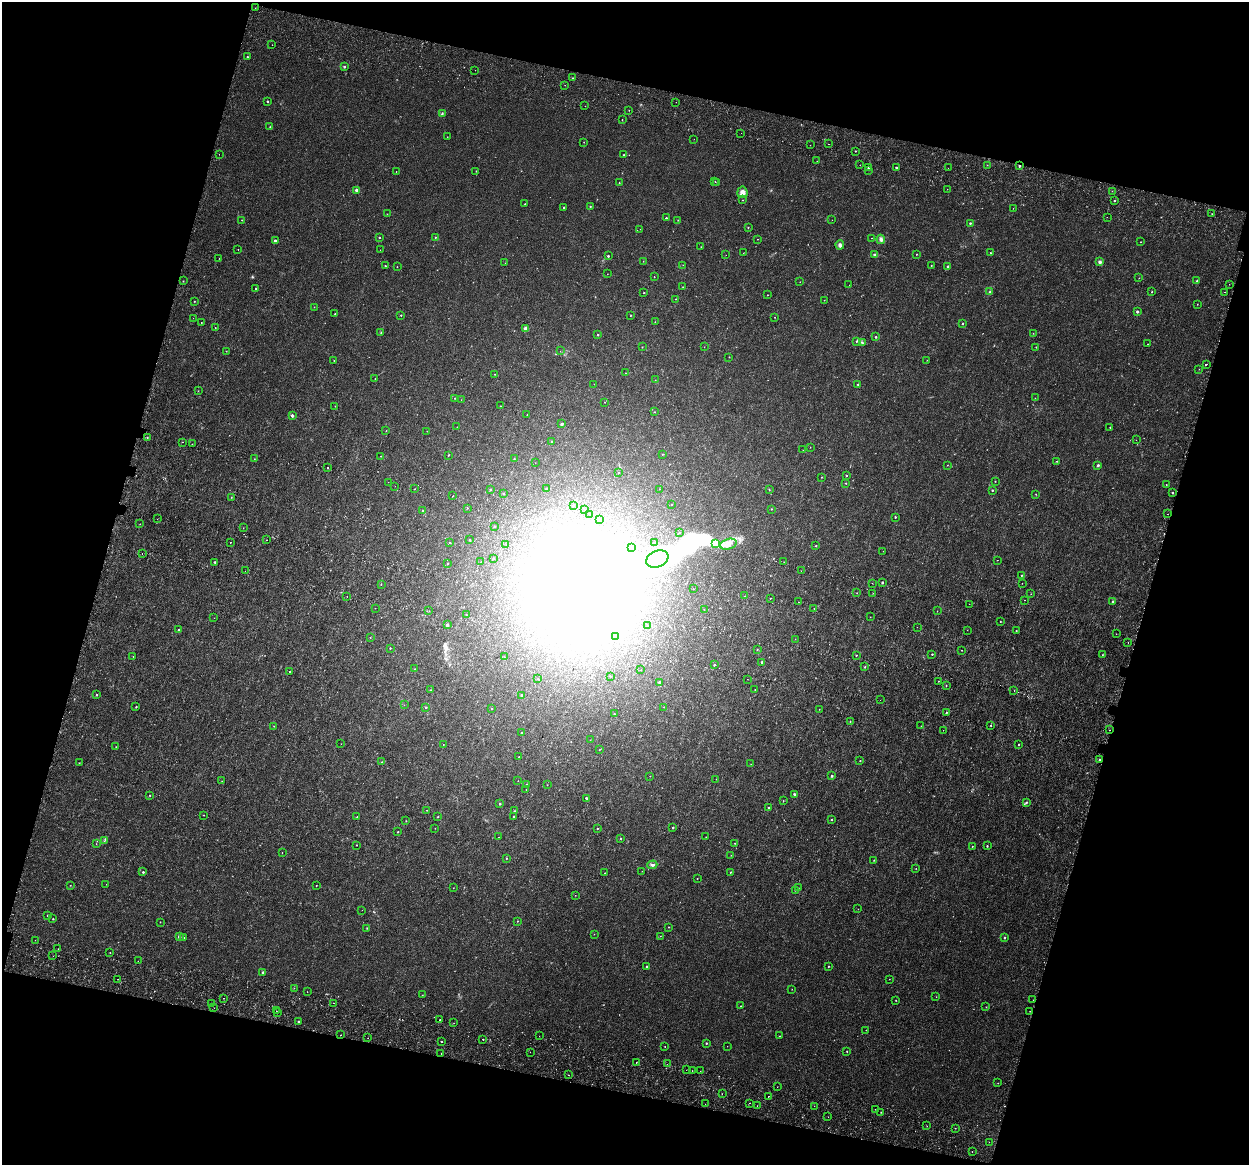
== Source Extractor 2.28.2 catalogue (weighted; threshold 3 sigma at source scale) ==
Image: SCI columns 176-5162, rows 599-5247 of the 5331 x 5784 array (HDU 1 of 3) = the unmasked area's bounding box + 8 px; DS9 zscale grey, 4 x 4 block average (1 PNG px = mean of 4 x 4 image px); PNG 1251 x 1167 px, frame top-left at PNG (2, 2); each listed source drawn as its Kron ellipse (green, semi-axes under 4 px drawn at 4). Shown black and unused: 31% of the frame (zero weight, under 3 of 4 exposures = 17% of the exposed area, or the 3 px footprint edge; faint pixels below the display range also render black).
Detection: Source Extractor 2.28.2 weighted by HDU 2 'WHT'. Background 3.85e-04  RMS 0.0013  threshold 0.00571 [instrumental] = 3 sigma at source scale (4.5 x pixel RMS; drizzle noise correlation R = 1.50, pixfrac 1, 0.0396/0.0396 arcsec/px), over >= 5 px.
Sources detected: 491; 18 too faint to see at this stretch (4 x 4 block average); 21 inside a brighter object's white glare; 9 cosmic-ray / hot-pixel residue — neither listed nor drawn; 1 inside a brighter listed object's ellipse — not listed separately; the other 442 listed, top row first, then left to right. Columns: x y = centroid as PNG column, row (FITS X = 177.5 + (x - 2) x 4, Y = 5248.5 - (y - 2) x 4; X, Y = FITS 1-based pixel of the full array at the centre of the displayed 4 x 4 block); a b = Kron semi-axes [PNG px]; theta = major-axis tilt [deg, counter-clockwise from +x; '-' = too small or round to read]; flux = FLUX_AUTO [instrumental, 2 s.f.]
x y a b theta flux
255 8 2 2 - 0.36
272 45 2 2 - 0.22
247 57 2 2 - 0.46
344 67 2 2 - 0.78
475 70 2 2 - 0.14
572 78 2 2 - 0.55
565 85 2 2 - 0.51
267 101 2 2 - 0.91
676 102 2 2 - 0.2
585 106 2 2 - 0.13
629 110 2 2 - 0.2
442 113 3 2 - 0.75
622 120 2 2 - 0.28
270 126 2 2 - 0.33
741 133 2 2 - 0.17
447 137 2 2 - 0.17
694 139 2 2 - 0.11
584 142 2 2 - 0.21
828 144 2 2 - 0.27
810 145 2 2 - 0.16
855 151 2 2 - 0.47
219 154 2 2 - 0.21
623 155 2 2 - 0.41
817 161 2 2 - 0.71
860 165 2 2 - 0.39
987 165 2 2 - 0.18
1019 166 2 2 - 2.5
869 167 2 2 - 0.67
896 167 2 2 - 1.3
948 168 2 2 - 0.19
868 170 2 2 - 0.22
396 171 2 2 - 0.18
476 171 2 2 - 0.3
715 181 2 2 - 0.31
717 182 2 2 - 0.24
619 183 2 2 - 0.24
947 189 2 2 - 0.12
356 190 2 2 - 2.8
1112 191 2 2 - 0.45
742 192 5 5 - 4.2
743 200 2 2 - 0.23
1114 201 2 2 - 0.57
525 204 2 2 - 0.31
590 206 2 2 - 0.61
564 208 2 2 - 0.63
1013 208 2 2 - 0.17
387 214 2 2 - 0.25
1212 214 2 2 - 0.24
1107 217 2 2 - 0.11
666 218 2 2 - 0.75
242 220 2 2 - 0.29
678 220 2 2 - 0.22
832 220 2 2 - 0.18
970 223 2 2 - 0.92
748 227 2 2 - 0.41
640 229 2 2 - 0.16
379 237 2 2 - 0.75
435 237 2 2 - 0.45
871 238 2 2 - 0.17
758 239 2 2 - 0.21
881 239 5 4 - 1.9
275 241 2 2 - 1.5
1141 242 2 2 - 0.22
840 245 4 4 - 1.9
701 247 2 2 - 0.26
238 249 2 2 - 0.18
380 250 2 2 - 0.095
743 253 2 2 - 0.19
990 253 2 2 - 0.47
916 254 2 2 - 0.28
726 255 2 2 - 0.099
874 255 3 2 - 1.3
608 256 2 2 - 0.88
219 258 2 2 - 0.18
643 261 2 2 - 0.16
1099 262 2 2 - 2.4
505 263 2 2 - 0.16
683 265 2 2 - 0.11
931 265 2 2 - 0.36
385 266 2 2 - 0.48
947 266 2 2 - 0.93
397 267 2 2 - 0.25
607 274 2 2 - 0.12
654 277 2 2 - 0.34
1139 278 2 2 - 0.22
183 281 2 2 - 0.37
1197 281 2 2 - 0.58
800 282 2 2 - 0.18
1229 284 2 2 - 0.16
849 285 2 2 - 0.098
683 287 2 2 - 0.3
256 288 2 2 - 0.52
989 292 2 2 - 0.56
1152 292 2 2 - 0.48
1225 292 2 2 - 0.62
644 293 2 2 - 0.41
768 295 2 2 - 0.22
676 299 2 2 - 0.26
824 300 2 2 - 0.22
194 301 2 2 - 0.38
1197 304 2 2 - 0.22
314 307 2 2 - 0.22
1137 312 2 2 - 1.3
335 314 2 2 - 0.43
401 315 2 2 - 0.53
630 316 2 2 - 0.27
775 317 2 2 - 0.24
193 318 2 2 - 0.11
655 322 2 2 - 0.18
201 323 2 2 - 0.29
963 324 2 2 - 0.79
215 328 2 2 - 0.27
526 329 4 4 - 2.8
381 333 2 2 - 0.59
1033 333 2 2 - 0.22
598 335 2 2 - 0.77
876 337 2 2 - 0.82
857 342 2 2 - 0.36
862 343 4 2 - 0.89
1148 344 2 2 - 0.29
642 347 2 2 - 0.3
704 347 2 2 - 0.22
1036 347 2 2 - 0.31
226 351 2 2 - 0.27
560 351 2 2 - 0.14
729 357 2 2 - 0.31
334 360 2 2 - 0.34
927 360 2 2 - 0.16
1206 364 2 2 - 1.8
1199 369 2 2 - 0.15
625 373 2 2 - 0.18
495 374 2 2 - 0.28
375 379 2 2 - 0.31
655 380 2 2 - 0.35
594 384 2 2 - 0.17
858 384 2 2 - 0.48
198 391 2 2 - 0.22
454 398 2 2 - 0.37
1035 398 2 2 - 0.21
461 400 2 2 - 0.17
604 402 2 2 - 0.2
335 406 2 2 - 0.23
500 406 2 2 - 0.38
654 412 2 2 - 0.22
527 415 2 2 - 0.25
292 416 3 2 - 1.6
562 424 2 2 - 2
457 427 2 2 - 0.2
1110 427 2 2 - 0.36
386 431 2 2 - 0.26
427 431 2 2 - 0.17
147 438 2 2 - 0.42
1136 440 2 2 - 0.22
182 442 2 2 - 0.67
552 442 2 2 - 0.48
192 444 2 2 - 0.21
810 447 2 2 - 0.24
803 450 2 2 - 0.12
663 454 2 2 - 0.29
449 455 2 2 - 0.58
381 456 2 2 - 0.19
254 459 2 2 - 0.19
514 459 2 2 - 0.47
1057 461 2 2 - 0.34
535 463 2 2 - 0.14
947 465 2 2 - 0.2
1098 465 2 2 - 1.2
327 468 2 2 - 0.8
618 473 2 2 - 0.25
846 476 2 2 - 0.57
821 477 2 2 - 0.31
995 481 2 2 - 0.36
388 482 2 2 - 0.23
846 483 2 2 - 0.4
1166 485 2 2 - 0.31
395 486 2 2 - 0.11
546 488 2 2 - 0.64
415 489 2 2 - 0.23
659 489 2 2 - 0.14
490 490 2 2 - 0.32
769 490 2 2 - 0.37
992 490 2 2 - 0.57
503 493 2 2 - 0.39
1172 493 2 2 - 0.78
1036 494 2 2 - 0.26
453 496 2 2 - 0.23
231 497 2 2 - 0.22
573 505 2 2 - 0.23
672 505 2 2 - 0.19
467 508 2 2 - 0.23
585 509 2 2 - 0.13
771 509 2 2 - 0.37
422 510 2 2 - 0.68
589 514 2 2 - 0.18
1167 514 2 2 - 0.29
895 517 2 2 - 0.7
157 519 2 2 - 0.16
599 520 2 2 - 0.4
140 524 2 2 - 0.21
495 526 2 2 - 0.25
243 528 2 2 - 0.18
680 533 2 2 - 0.26
266 540 2 2 - 0.38
470 540 2 2 - 0.33
230 542 2 2 - 0.33
450 543 2 2 - 0.31
654 543 2 2 - 0.17
715 544 3 3 - 1.9
728 544 8 5 17 4.4
506 545 2 2 - 0.23
816 546 2 2 - 0.62
631 547 2 2 - 0.24
883 551 2 2 - 0.12
142 554 2 2 - 0.29
493 559 2 2 - 0.18
657 559 11 8 22 540
997 560 2 2 - 0.79
215 562 2 2 - 0.77
481 562 2 2 - 0.21
784 562 2 2 - 0.19
448 563 2 2 - 0.37
245 571 2 2 - 0.11
801 571 2 2 - 0.11
1021 575 2 2 - 0.43
872 583 2 2 - 0.15
882 583 2 2 - 1
1022 583 2 2 - 0.22
381 584 2 2 - 0.31
693 589 2 2 - 0.3
857 593 2 2 - 0.26
873 593 2 2 - 0.2
1031 594 2 2 - 0.17
347 596 2 2 - 0.45
745 596 2 2 - 0.17
770 598 2 2 - 0.37
1024 600 2 2 - 0.74
1113 601 2 2 - 0.64
799 602 2 2 - 0.35
969 604 2 2 - 0.16
375 608 2 2 - 0.14
814 608 2 2 - 0.28
704 609 2 2 - 0.35
429 611 2 2 - 0.2
937 611 2 2 - 0.27
466 615 2 2 - 0.31
870 617 2 2 - 0.26
214 618 2 2 - 0.14
1000 621 2 2 - 0.28
447 625 2 2 - 1.7
648 625 2 2 - 0.11
917 627 2 2 - 0.19
179 630 2 2 - 0.75
967 630 2 2 - 0.27
1016 631 2 2 - 0.46
1116 634 2 2 - 0.36
616 636 2 2 - 0.43
370 638 2 2 - 0.19
795 639 2 2 - 0.16
1128 642 2 2 - 0.33
390 648 2 2 - 0.52
757 649 2 2 - 0.4
962 650 2 2 - 0.24
932 654 2 2 - 0.6
856 655 2 2 - 0.4
1102 655 2 2 - 0.27
133 657 2 2 - 0.17
504 657 2 2 - 0.2
762 662 2 2 - 1.1
714 665 2 2 - 0.57
865 667 2 2 - 0.47
414 669 2 2 - 0.49
641 670 2 2 - 0.16
289 672 2 2 - 0.4
610 677 2 2 - 0.33
538 679 2 2 - 0.12
748 679 2 2 - 0.12
938 681 2 2 - 0.29
659 682 2 2 - 1.3
946 686 2 2 - 0.35
755 689 2 2 - 0.2
430 690 2 2 - 0.22
1014 690 2 2 - 0.44
97 695 2 2 - 0.4
522 695 2 2 - 0.59
880 700 2 2 - 0.13
404 705 2 2 - 0.14
136 707 2 2 - 0.55
426 707 2 2 - 0.6
664 707 2 2 - 0.22
492 709 2 2 - 0.31
819 709 2 2 - 0.18
946 712 2 2 - 0.52
614 714 2 2 - 0.45
850 721 2 2 - 0.38
991 725 2 2 - 0.42
274 726 2 2 - 0.22
921 726 2 2 - 0.21
943 730 2 2 - 0.16
1109 730 2 2 - 0.18
522 733 2 2 - 0.53
590 740 2 2 - 0.13
341 744 2 2 - 0.14
443 744 2 2 - 0.21
1018 744 2 2 - 0.5
116 747 2 2 - 0.29
599 750 2 2 - 0.22
519 757 2 2 - 0.18
1100 760 3 2 - 0.56
860 761 2 2 - 0.49
382 762 2 2 - 0.49
79 763 2 2 - 0.2
751 764 2 2 - 0.19
650 776 2 2 - 0.22
832 776 2 2 - 1.2
716 779 2 2 - 0.21
222 781 2 2 - 0.15
518 781 2 2 - 0.24
527 784 2 2 - 0.63
547 785 2 2 - 0.2
526 789 2 2 - 0.15
794 794 3 2 - 0.92
150 795 2 2 - 0.45
586 798 2 2 - 1.1
783 801 2 2 - 0.31
1027 802 3 2 - 0.49
500 804 2 2 - 1.2
768 808 2 2 - 0.61
427 810 2 2 - 0.23
514 811 2 2 - 0.42
203 815 2 2 - 0.28
514 816 2 2 - 0.63
357 817 2 2 - 0.27
438 817 2 2 - 0.42
832 820 2 2 - 0.65
406 821 2 2 - 0.32
673 827 2 2 - 0.9
435 828 2 2 - 0.16
597 828 2 2 - 0.59
398 832 2 2 - 0.4
499 837 2 2 - 0.25
706 837 2 2 - 0.16
620 838 2 2 - 0.61
104 841 2 2 - 0.35
735 843 2 2 - 0.32
96 844 2 2 - 0.18
356 845 2 2 - 0.36
987 846 2 2 - 0.64
972 847 2 2 - 0.54
282 853 2 2 - 0.21
731 855 2 2 - 0.24
506 858 2 2 - 0.41
874 860 2 2 - 0.32
652 865 5 3 - 1.7
916 868 2 2 - 0.22
642 871 2 2 - 0.13
143 872 2 2 - 0.76
730 872 2 2 - 0.5
605 873 2 2 - 0.29
697 878 2 2 - 0.33
106 884 2 2 - 0.47
70 885 2 2 - 0.23
316 885 2 2 - 0.27
453 888 2 2 - 0.16
798 888 2 2 - 0.43
795 890 2 2 - 0.46
575 895 2 2 - 0.18
858 909 2 2 - 0.16
362 910 2 2 - 0.15
48 915 2 2 - 0.57
53 919 2 2 - 0.4
517 921 2 2 - 0.45
160 922 2 2 - 0.25
669 927 2 2 - 0.27
367 928 2 2 - 0.33
594 934 2 2 - 0.22
660 936 2 2 - 0.15
179 937 2 2 - 1
184 938 2 2 - 0.28
1004 938 2 2 - 0.67
35 940 2 2 - 0.12
58 949 2 2 - 0.16
110 952 2 2 - 0.32
53 956 2 2 - 0.13
138 961 2 2 - 0.17
647 966 2 2 - 0.78
828 966 2 2 - 0.47
263 972 2 2 - 1.3
118 979 2 2 - 0.27
889 979 2 2 - 0.25
294 988 2 2 - 0.24
792 989 2 2 - 0.18
307 991 2 2 - 0.19
422 995 2 2 - 0.26
936 997 2 2 - 0.21
224 998 2 2 - 0.84
896 1000 2 2 - 0.28
1033 1000 2 2 - 0.12
334 1003 2 2 - 0.16
212 1004 2 2 - 0.32
740 1006 2 2 - 0.25
986 1007 2 2 - 0.3
214 1008 2 2 - 0.17
276 1011 2 2 - 0.16
1030 1011 2 2 - 0.24
277 1012 2 2 - 0.28
440 1020 2 2 - 0.79
298 1021 2 2 - 0.75
454 1023 2 2 - 0.49
866 1030 2 2 - 0.2
341 1035 2 2 - 0.67
539 1036 2 2 - 0.15
780 1036 2 2 - 0.53
368 1038 2 2 - 0.71
483 1039 3 2 - 0.43
442 1042 2 2 - 0.72
706 1043 2 2 - 0.76
665 1046 2 2 - 0.26
727 1046 2 2 - 0.13
847 1051 2 2 - 0.43
530 1052 2 2 - 0.21
441 1053 2 2 - 0.49
636 1063 2 2 - 0.55
667 1064 2 2 - 0.21
686 1070 2 2 - 0.17
692 1071 2 2 - 0.25
700 1071 2 2 - 0.13
569 1075 2 2 - 0.3
998 1083 2 2 - 0.18
777 1087 2 2 - 0.16
722 1094 2 2 - 0.15
768 1096 2 2 - 0.59
750 1103 2 2 - 0.21
705 1104 2 2 - 0.12
757 1106 2 2 - 0.3
814 1106 2 2 - 0.19
875 1109 2 2 - 0.35
881 1112 2 2 - 0.64
828 1117 2 2 - 0.18
927 1126 2 2 - 0.2
955 1128 2 2 - 0.29
989 1142 2 2 - 0.36
972 1152 2 2 - 0.19
Overlapping masked pixels (flux is a lower limit): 2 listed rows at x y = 1019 166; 1109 730
Diffuse or blended objects may show on this block-average render without a row.